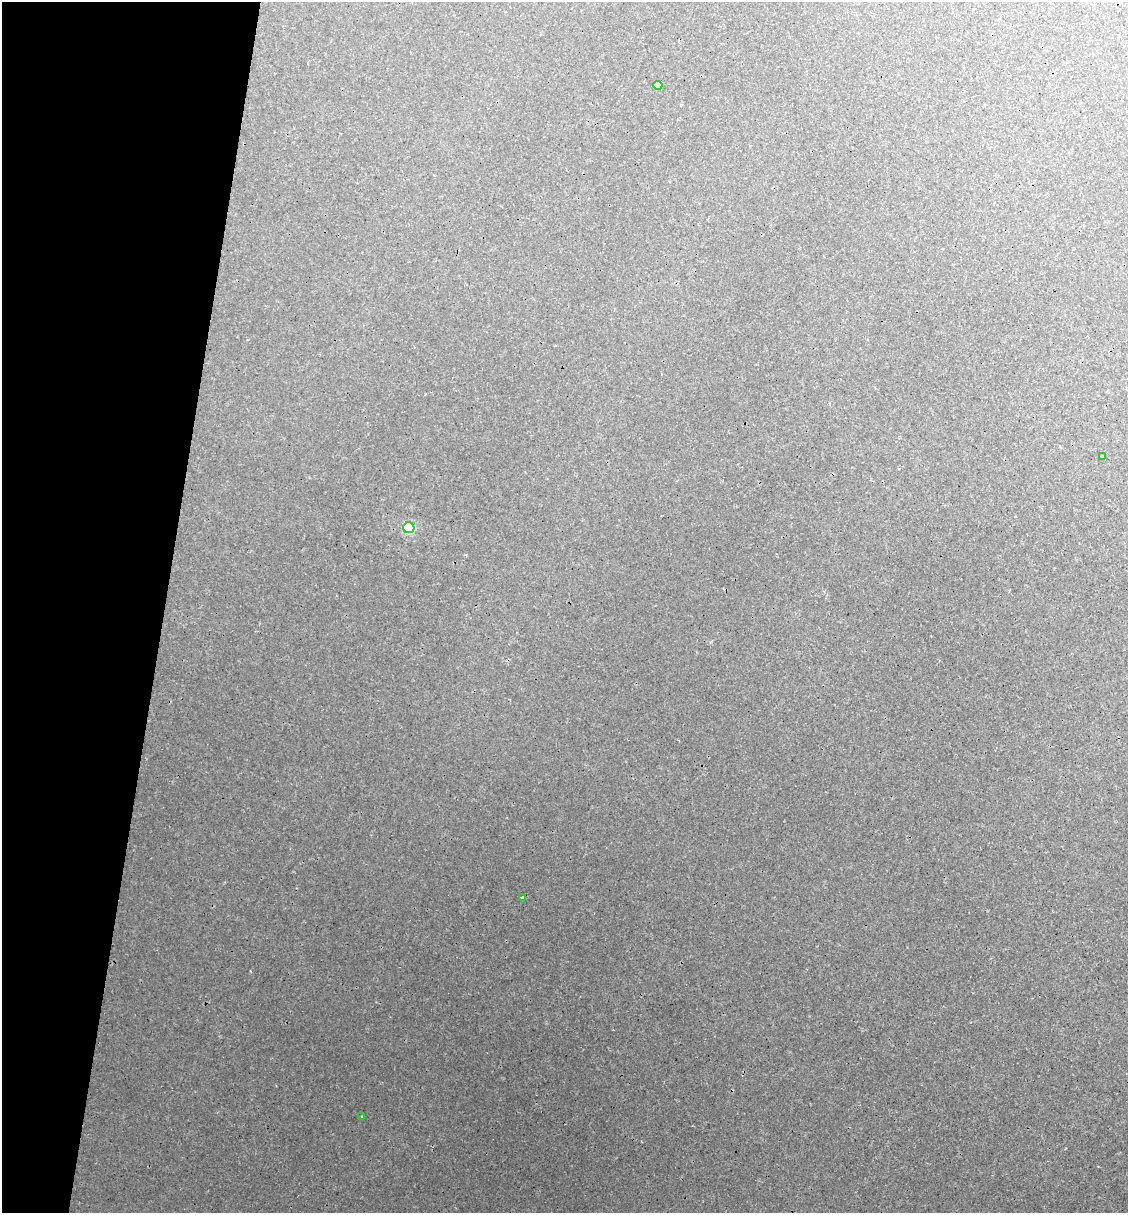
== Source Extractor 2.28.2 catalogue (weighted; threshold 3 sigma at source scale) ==
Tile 9 of 4 x 4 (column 1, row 3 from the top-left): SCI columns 187-1312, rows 1271-2481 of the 4996 x 4970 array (HDU 1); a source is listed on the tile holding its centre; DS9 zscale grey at full resolution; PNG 1130 x 1215 px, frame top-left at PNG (2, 2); each listed source drawn as its Kron ellipse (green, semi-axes under 4 px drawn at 4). Shown black and unused: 14% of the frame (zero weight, under 3 of 4 exposures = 8% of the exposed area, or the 3 px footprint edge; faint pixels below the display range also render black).
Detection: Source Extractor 2.28.2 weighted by HDU 2 'WHT'; one run over the whole footprint, this tile lists its part. Background 0.0181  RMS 0.0024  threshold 0.0108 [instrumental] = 3 sigma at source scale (4.5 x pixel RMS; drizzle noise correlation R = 1.50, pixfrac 1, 0.05/0.05 arcsec/px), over >= 5 px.
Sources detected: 5; all 5 listed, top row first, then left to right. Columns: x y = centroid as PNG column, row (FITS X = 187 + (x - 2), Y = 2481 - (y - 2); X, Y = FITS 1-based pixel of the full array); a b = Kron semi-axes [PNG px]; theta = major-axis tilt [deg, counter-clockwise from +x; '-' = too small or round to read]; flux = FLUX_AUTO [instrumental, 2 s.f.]
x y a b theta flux
658 85 4 4 - 2.5
1102 456 3 2 - 0.35
409 528 5 5 - 22
522 897 3 3 - 1.4
362 1116 3 3 - 0.22
Overlapping masked pixels (flux is a lower limit): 1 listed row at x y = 409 528